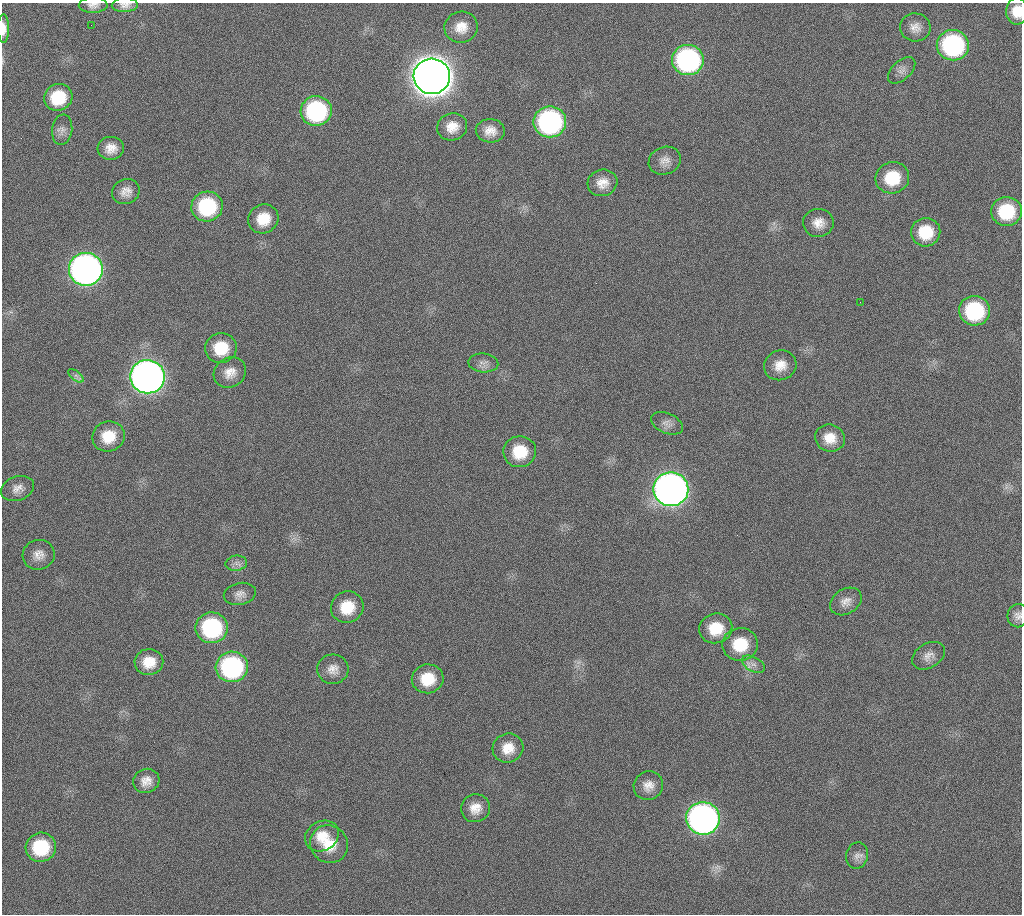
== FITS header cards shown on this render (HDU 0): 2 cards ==
NAXIS1  =                 1020 / length of data axis 1
NAXIS2  =                 912  / length of data axis 2

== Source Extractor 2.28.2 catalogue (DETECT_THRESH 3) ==
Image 1020 x 912 px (HDU 0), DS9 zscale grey, 1 PNG px = 1 image px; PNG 1024 x 916 px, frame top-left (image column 1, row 912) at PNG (2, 3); each listed source drawn as its Kron ellipse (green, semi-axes under 4 px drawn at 4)
Background 393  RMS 20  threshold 58.6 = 3 sigma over >= 5 px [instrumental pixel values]
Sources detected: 66; all 66 listed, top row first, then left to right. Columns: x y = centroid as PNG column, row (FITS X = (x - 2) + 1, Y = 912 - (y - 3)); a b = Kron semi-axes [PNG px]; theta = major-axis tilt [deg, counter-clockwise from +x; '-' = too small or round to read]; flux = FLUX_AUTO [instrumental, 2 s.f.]
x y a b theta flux
93 5 14 8 2 7.2e+03
125 5 13 7 2 7.2e+03
1017 11 13 10 89 2.3e+04
91 25 2 2 - 6.1e+03
461 27 17 15 18 2.1e+04
915 27 15 14 - 1.3e+04
3 29 14 5 -90 1.1e+04
953 45 16 15 - 2.1e+05
688 60 16 15 - 3.0e+05
902 70 16 9 42 8.8e+03
432 76 18 17 - 4.0e+06
58 97 14 13 - 4.8e+04
316 111 15 15 - 1.7e+05
550 122 16 15 - 3.0e+05
452 127 15 13 19 1.9e+04
62 130 15 10 83 7.9e+03
490 131 14 12 -3 1.5e+04
111 148 13 11 5 1.5e+04
665 161 16 13 21 1.2e+04
892 178 17 15 19 5.0e+04
602 183 15 13 16 1.7e+04
126 192 14 12 22 1.3e+04
207 206 15 15 - 1.1e+05
1006 211 15 14 - 6.6e+04
263 219 15 14 - 3.1e+04
818 223 15 14 - 1.6e+04
926 232 15 14 - 4.4e+04
86 269 17 16 - 9.1e+05
860 302 2 2 - 2.4e+03
974 311 15 15 - 1.2e+05
221 348 16 15 - 4.2e+04
483 363 15 9 -4 8.2e+03
780 365 16 14 22 2.0e+04
230 373 17 14 31 1.7e+04
76 376 9 4 -37 4.3e+03
147 377 17 17 - 1.3e+06
667 423 17 10 -23 8.6e+03
108 436 16 15 - 3.3e+04
830 438 15 13 -17 2.2e+04
520 452 16 15 - 4.1e+04
17 488 17 12 21 1.2e+04
671 489 17 17 - 1.3e+06
39 555 16 14 16 1.4e+04
236 563 11 7 8 6.8e+03
240 594 16 11 12 1.0e+04
846 601 17 12 31 1.2e+04
347 607 16 15 - 3.8e+04
1018 616 12 10 73 7.8e+03
212 628 16 15 - 1.5e+05
716 628 16 15 - 3.8e+04
740 644 18 16 9 4.6e+04
928 656 17 12 32 1.1e+04
149 662 14 13 - 2.5e+04
753 664 12 7 -28 7.3e+03
232 667 16 15 - 2.2e+05
333 669 15 14 - 1.4e+04
428 679 16 14 11 3.7e+04
508 748 15 14 - 2.3e+04
146 781 13 12 - 1.4e+04
648 786 15 14 - 1.5e+04
475 808 14 14 - 1.7e+04
703 818 17 16 - 7.6e+05
322 836 17 14 30 2.5e+04
329 844 19 18 - 3.3e+04
41 847 15 14 - 7.3e+04
857 856 13 11 76 8.8e+03
At the frame edge (FLAGS 8, measured only in part): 5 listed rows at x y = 93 5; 125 5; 1017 11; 3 29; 1018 616